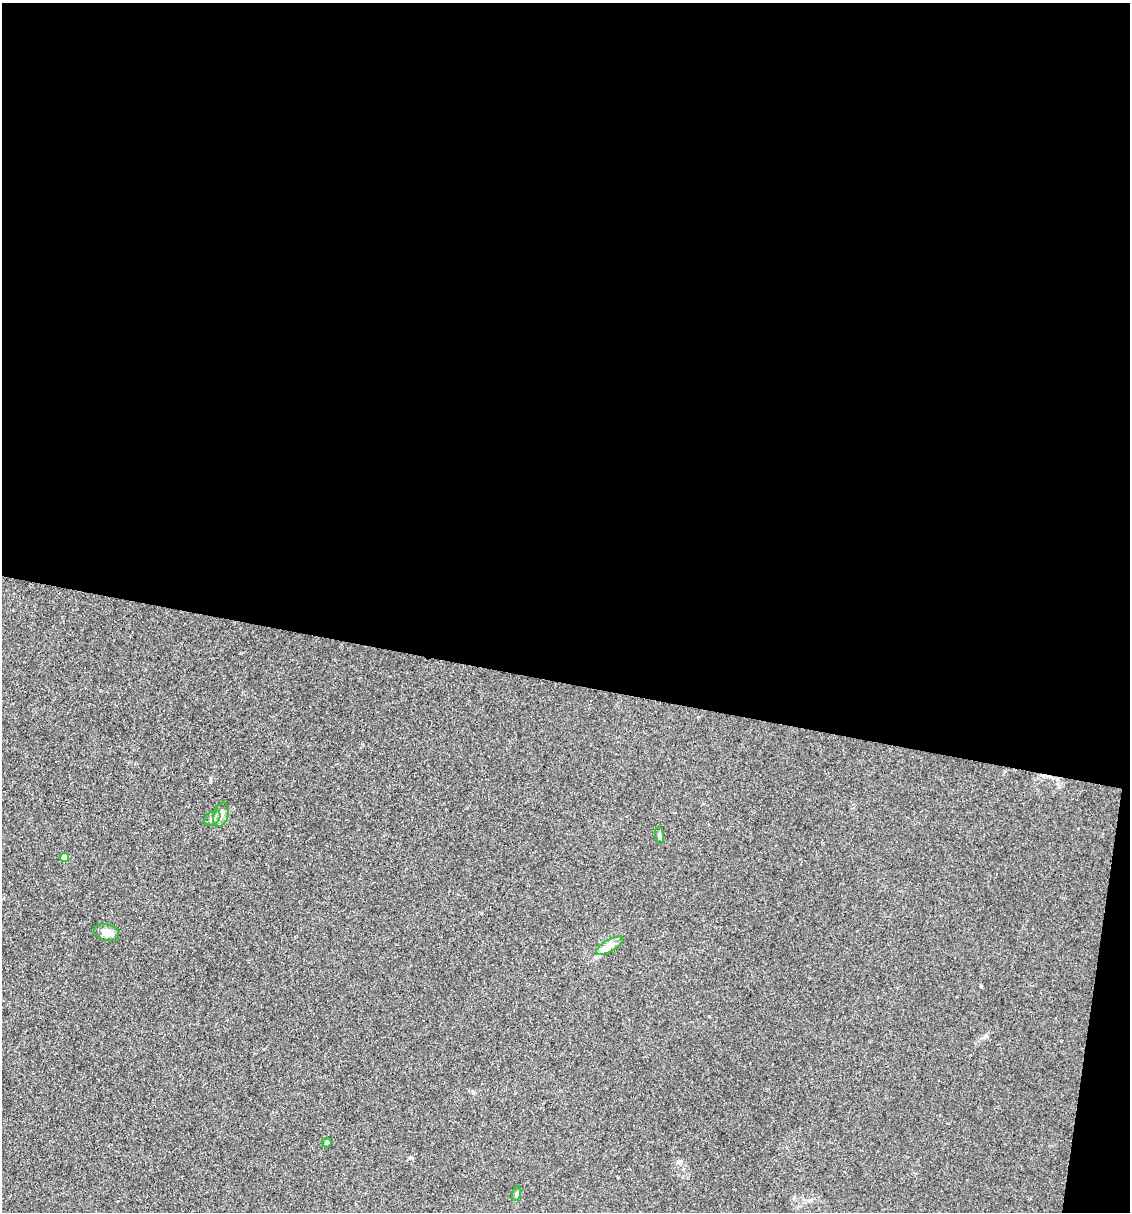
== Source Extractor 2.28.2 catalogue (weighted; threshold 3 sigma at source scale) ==
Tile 4 of 4 x 4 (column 4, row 1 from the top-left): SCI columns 3616-4743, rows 3632-4841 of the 4857 x 4841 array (HDU 1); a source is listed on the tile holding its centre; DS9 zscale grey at full resolution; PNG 1132 x 1214 px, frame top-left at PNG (2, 3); each listed source drawn as its Kron ellipse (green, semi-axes under 4 px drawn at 4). Shown black and unused: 57% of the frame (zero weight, under 3 of 4 exposures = <1% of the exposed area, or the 3 px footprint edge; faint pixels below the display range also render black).
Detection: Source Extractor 2.28.2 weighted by HDU 2 'WHT'; one run over the whole footprint, this tile lists its part. Background 0.11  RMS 0.0062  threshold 0.0281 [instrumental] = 3 sigma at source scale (4.5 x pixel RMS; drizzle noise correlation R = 1.50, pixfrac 1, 0.05/0.05 arcsec/px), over >= 5 px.
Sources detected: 8; all 8 listed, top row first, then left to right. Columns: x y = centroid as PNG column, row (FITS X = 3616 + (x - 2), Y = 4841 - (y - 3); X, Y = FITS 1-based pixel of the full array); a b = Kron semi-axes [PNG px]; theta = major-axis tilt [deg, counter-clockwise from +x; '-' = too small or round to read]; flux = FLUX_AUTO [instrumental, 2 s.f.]
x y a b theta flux
221 814 12 7 73 3.3
212 818 9 6 41 2.2
660 835 8 4 -81 1
65 858 4 4 - 6.1
107 933 13 8 -15 4.6
610 945 15 6 29 3.8
327 1143 5 5 - 0.9
517 1193 8 3 71 0.89